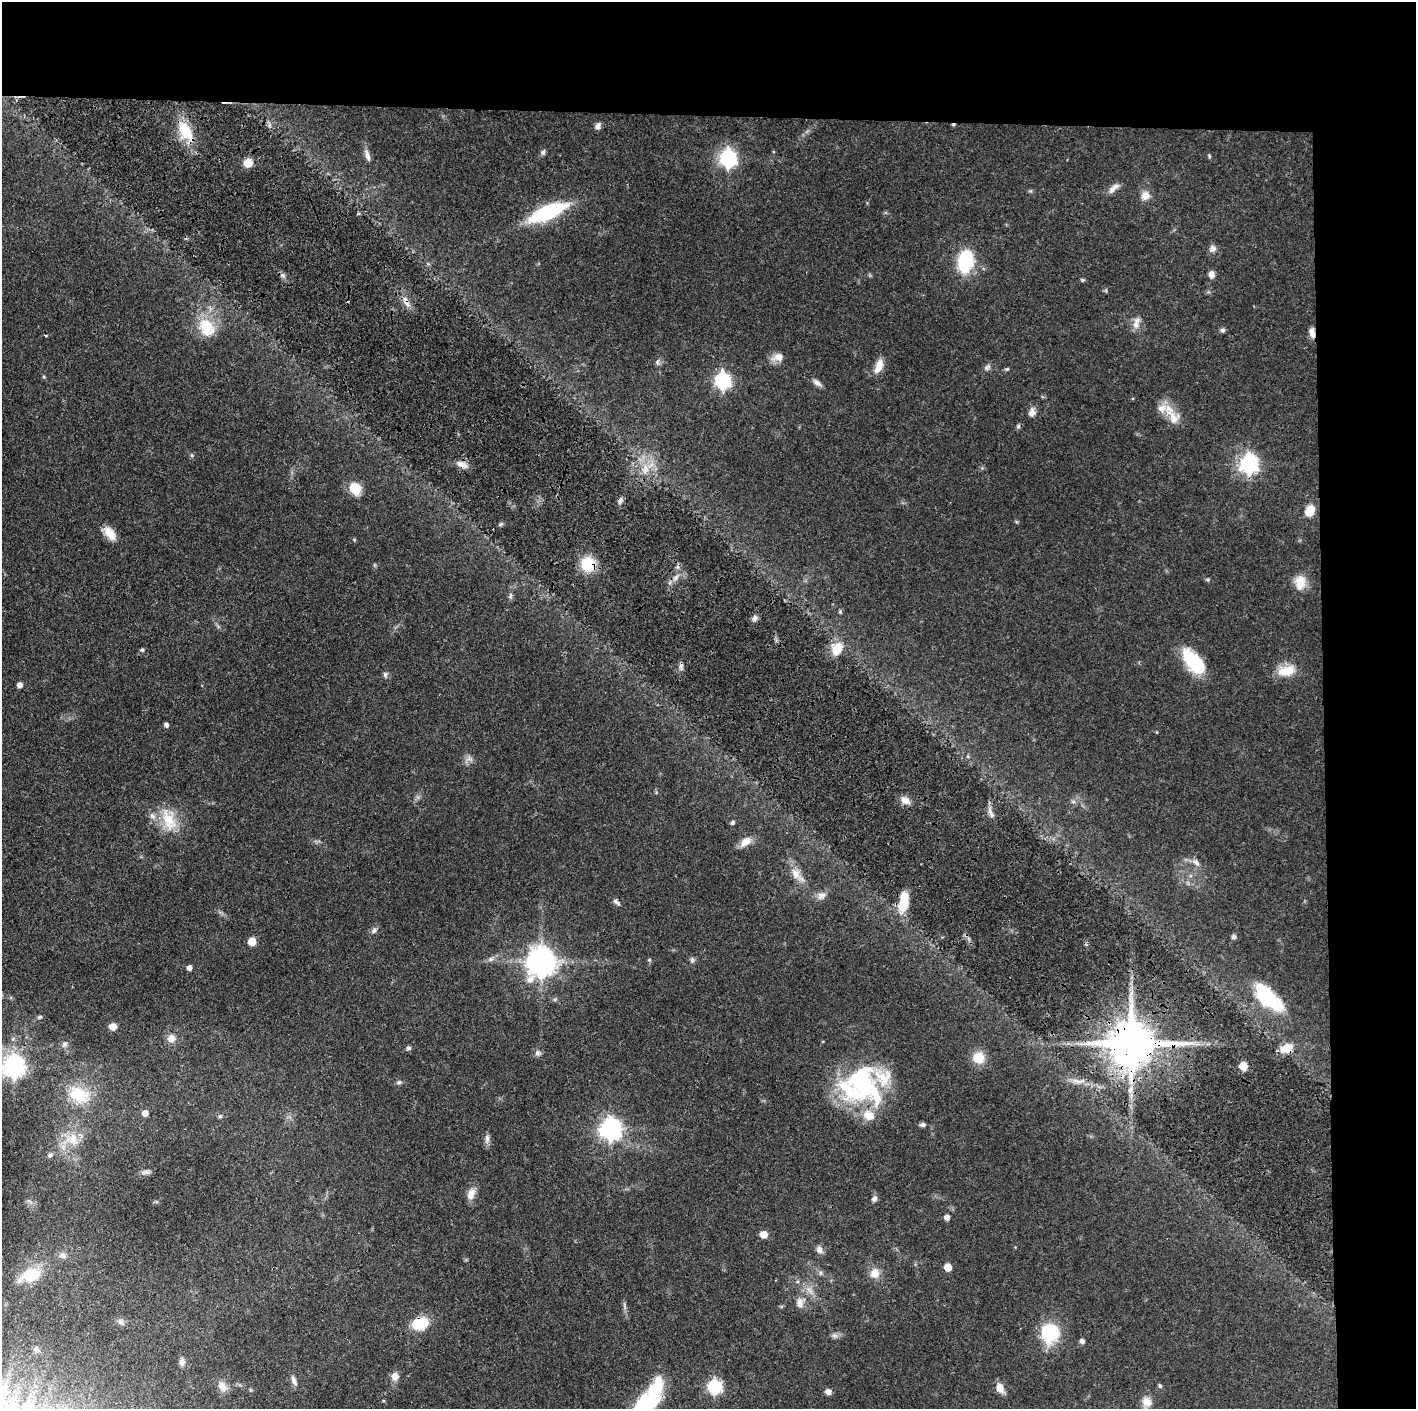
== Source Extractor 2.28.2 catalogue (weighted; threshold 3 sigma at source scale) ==
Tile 3 of 3 x 3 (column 3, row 1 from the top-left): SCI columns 2828-4241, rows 2815-4221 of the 4241 x 4221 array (HDU 1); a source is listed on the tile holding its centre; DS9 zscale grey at full resolution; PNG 1418 x 1411 px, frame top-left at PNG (2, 2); no overlay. Shown black and unused: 14% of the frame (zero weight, under 3 of 4 exposures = <1% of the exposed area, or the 3 px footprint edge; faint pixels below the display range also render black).
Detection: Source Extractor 2.28.2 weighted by HDU 2 'WHT'; one run over the whole footprint, this tile lists its part. Background 0.087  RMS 0.004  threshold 0.0179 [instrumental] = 3 sigma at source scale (4.5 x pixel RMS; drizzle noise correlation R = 1.50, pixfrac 1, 0.05/0.05 arcsec/px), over >= 5 px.
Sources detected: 137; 1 inside a brighter object's white glare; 1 cosmic-ray / hot-pixel residue — not listed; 7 inside a brighter listed object's ellipse — not listed separately; the other 128 listed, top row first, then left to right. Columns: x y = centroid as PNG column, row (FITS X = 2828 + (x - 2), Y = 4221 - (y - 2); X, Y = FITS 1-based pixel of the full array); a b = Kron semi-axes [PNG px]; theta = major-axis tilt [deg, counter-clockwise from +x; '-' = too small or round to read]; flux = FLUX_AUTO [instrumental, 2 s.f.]
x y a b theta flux
598 126 8 6 64 1.8
186 131 29 15 -58 13
543 152 8 6 78 0.99
367 156 16 6 -75 2.3
1209 156 7 3 -55 0.5
728 158 8 7 - 140
248 163 8 8 - 5.4
1113 188 19 7 41 2.6
1145 195 11 10 - 3.3
548 212 41 13 23 35
1212 249 9 8 - 1.8
965 261 19 13 78 27
1211 274 8 7 - 2
1082 280 5 4 - 0.58
406 302 17 7 -63 3.1
1136 325 11 11 - 3.1
206 327 26 19 -58 13
1222 330 6 6 - 0.94
1312 333 12 6 -79 2.4
778 357 16 10 15 3.7
657 362 7 5 71 0.9
879 366 19 9 69 4.4
987 367 10 6 34 1.3
1007 369 6 4 19 0.6
722 380 7 7 - 110
817 383 13 6 -35 1.8
1032 413 10 8 74 2.3
1173 417 26 16 -49 7.3
1018 426 7 5 68 0.76
191 455 6 4 -89 0.56
1249 464 7 7 - 180
462 465 17 8 -24 3
645 470 15 10 79 5.3
355 488 15 13 -59 6.9
620 501 9 6 60 1.3
1310 511 13 10 68 5.1
500 525 6 4 20 0.65
110 533 20 10 -48 4.9
354 540 5 4 - 0.51
588 564 14 13 - 14
676 577 10 4 55 1.5
1208 579 6 5 - 0.69
1300 582 19 13 84 6.1
510 596 9 4 90 0.92
840 612 5 4 - 0.57
755 618 8 6 69 1.3
837 649 15 12 66 7.9
142 650 5 4 - 0.74
1194 662 31 15 -50 21
681 666 11 5 84 1.3
1286 671 23 12 11 8.1
385 674 7 5 -76 0.96
20 685 5 4 - 2.2
166 725 5 4 - 1.2
968 756 6 4 73 0.52
469 759 10 5 21 1.4
905 801 14 8 -28 2.8
1073 801 7 4 -19 0.73
991 814 15 5 -61 1.9
169 820 33 18 -71 12
733 823 5 5 - 0.83
746 841 16 9 41 4
1196 862 13 7 -50 2
797 874 24 10 -49 5.2
822 895 12 9 29 2.5
616 902 11 5 -46 1.3
903 902 27 11 80 8.8
374 931 8 5 50 1.2
1233 937 6 6 - 1
252 942 5 5 - 8.4
490 959 7 6 - 1.1
692 960 7 6 - 1.1
541 961 9 9 - 580
189 968 5 5 - 1.9
1131 993 8 4 53 1.3
1268 997 42 18 -45 25
555 1000 6 4 1 0.64
40 1017 6 5 - 0.72
113 1027 6 6 - 3.9
171 1038 10 10 - 2.9
64 1044 7 6 - 1.1
1132 1044 14 12 -1 2300
408 1048 6 6 - 0.84
1286 1048 18 11 17 5.8
537 1053 8 7 - 1.3
979 1057 14 13 - 7.2
1243 1066 5 5 - 11
14 1067 8 8 - 260
1078 1081 24 6 -1 3.3
399 1082 7 5 14 0.88
863 1084 55 27 86 42
79 1095 24 16 -22 16
145 1113 5 5 - 2.8
220 1116 6 5 - 0.63
922 1125 7 5 0 1.1
610 1129 8 8 - 260
73 1139 20 17 -49 9.5
487 1139 14 6 87 1.6
50 1155 8 5 10 1.1
145 1172 14 5 8 1.4
471 1194 16 9 70 3.4
874 1199 7 6 - 1.6
947 1217 5 5 - 2
764 1234 5 5 - 5.9
819 1249 10 8 -73 1.9
62 1255 9 8 - 1.9
948 1267 6 5 - 6.2
820 1273 6 4 90 0.74
875 1273 13 12 - 4.2
30 1275 12 9 13 19
809 1290 13 6 -51 2.4
800 1303 13 8 -83 2.8
120 1321 9 6 -74 1.3
420 1323 13 10 16 16
1050 1333 21 19 84 20
834 1336 8 7 - 1.3
1082 1341 5 5 - 1.4
36 1349 8 6 -51 1.1
182 1362 11 7 -87 1.7
395 1376 9 9 - 2.7
294 1381 14 6 -70 1.9
222 1386 15 10 -55 3.2
1160 1386 6 4 -75 0.68
714 1387 7 6 - 72
1000 1388 10 7 -70 4.4
655 1389 36 21 68 16
828 1392 7 6 - 2.1
1147 1402 13 12 - 4.3
Overlapping masked pixels (flux is a lower limit): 11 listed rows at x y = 186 131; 548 212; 406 302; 1312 333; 462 465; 620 501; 588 564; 1132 1044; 1286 1048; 420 1323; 655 1389
Isophote crosses this tile's border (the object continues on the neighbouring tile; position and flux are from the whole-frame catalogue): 1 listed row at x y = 14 1067